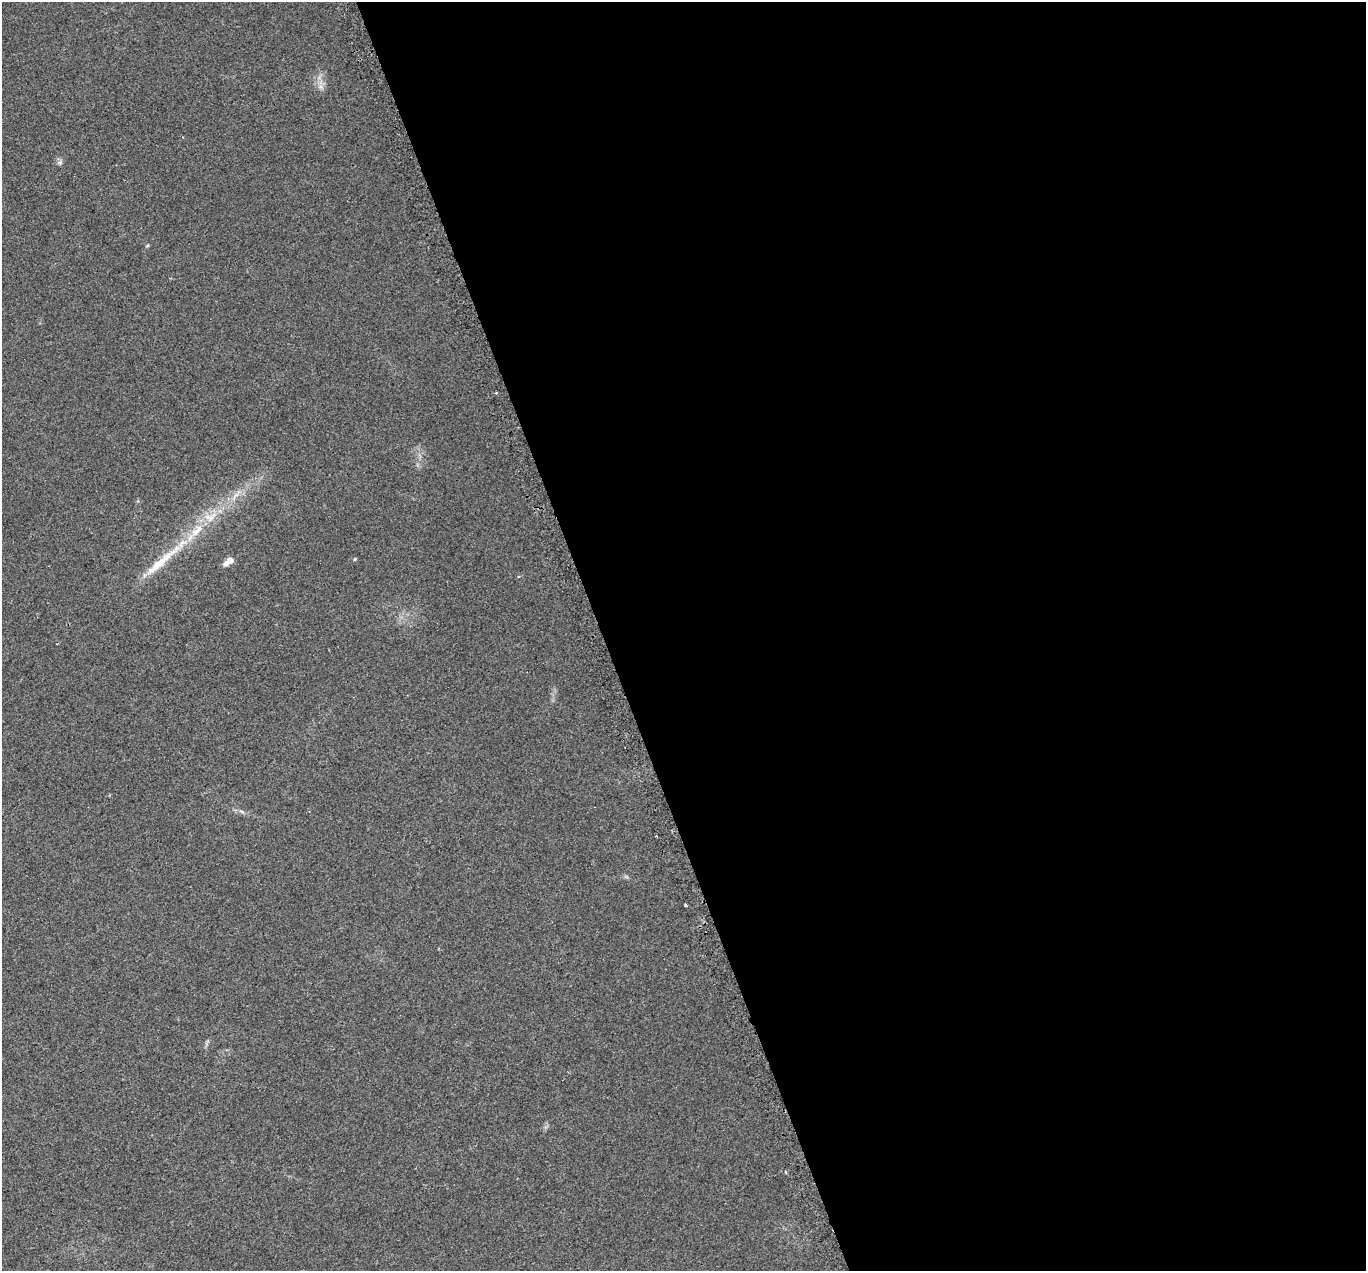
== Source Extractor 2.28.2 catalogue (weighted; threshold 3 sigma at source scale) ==
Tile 8 of 4 x 4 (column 4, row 2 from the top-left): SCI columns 4124-5487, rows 2703-3971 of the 5518 x 5351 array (HDU 1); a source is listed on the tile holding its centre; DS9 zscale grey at full resolution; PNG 1368 x 1273 px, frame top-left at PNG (2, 2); no overlay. Shown black and unused: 56% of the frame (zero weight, under 2 of 3 exposures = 3% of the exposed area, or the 3 px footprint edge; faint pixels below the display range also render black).
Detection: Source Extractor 2.28.2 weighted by HDU 2 'WHT'; one run over the whole footprint, this tile lists its part. Background 0.0227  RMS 0.0068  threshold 0.0304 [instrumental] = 3 sigma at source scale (4.5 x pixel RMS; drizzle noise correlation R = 1.50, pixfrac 1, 0.0396/0.0396 arcsec/px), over >= 5 px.
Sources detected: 12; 1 cosmic-ray / hot-pixel residue — not listed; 2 inside a brighter listed object's ellipse — not listed separately; the other 9 listed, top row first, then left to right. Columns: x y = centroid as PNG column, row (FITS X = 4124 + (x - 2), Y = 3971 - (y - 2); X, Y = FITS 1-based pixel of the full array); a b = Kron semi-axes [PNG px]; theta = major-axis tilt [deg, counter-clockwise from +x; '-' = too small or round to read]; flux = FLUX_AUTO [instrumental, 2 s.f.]
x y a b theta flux
60 163 8 6 26 1.6
147 246 6 3 19 0.7
496 393 4 3 - 0.57
355 559 4 3 - 0.73
230 560 5 5 - 6.8
161 561 74 10 41 27
226 564 5 5 - 3.2
242 812 7 4 -20 1.2
685 905 3 3 - 0.97